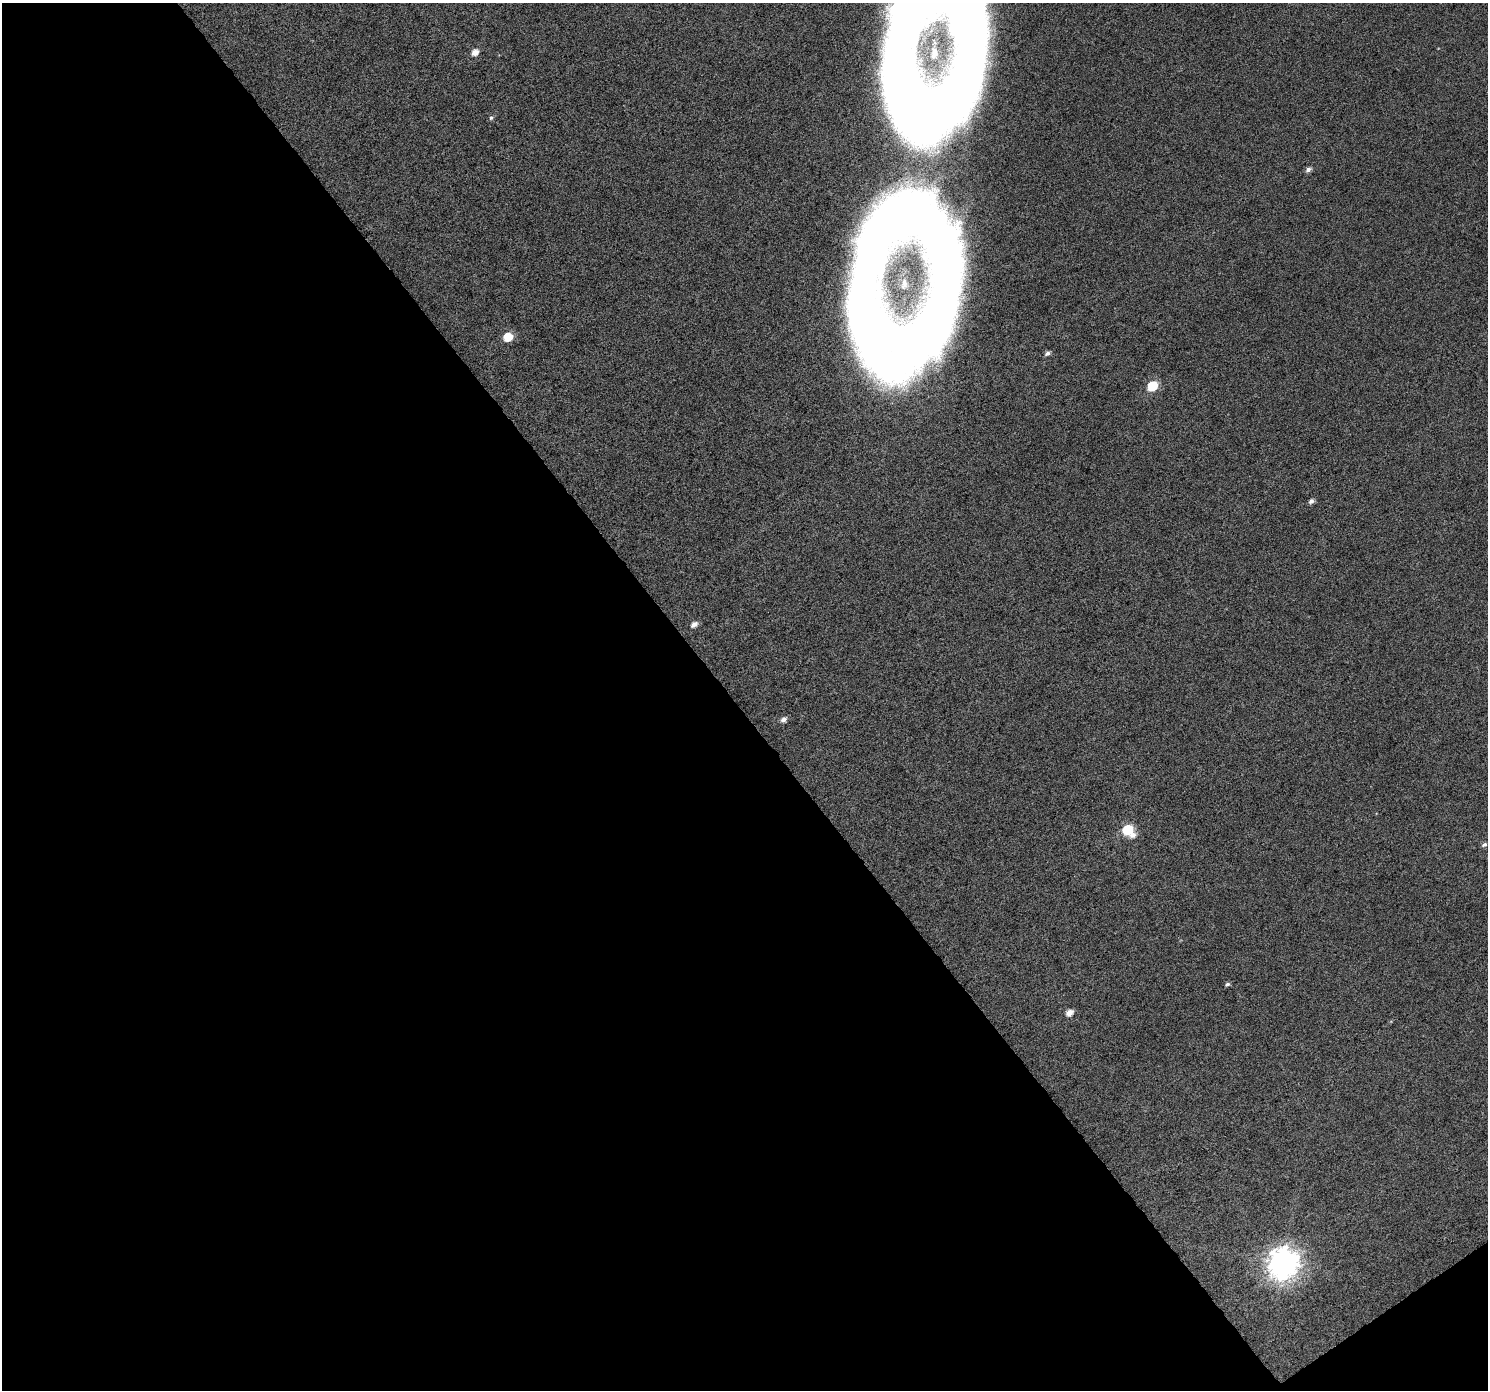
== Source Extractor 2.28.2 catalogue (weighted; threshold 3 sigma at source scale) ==
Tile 3 of 2 x 2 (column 1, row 2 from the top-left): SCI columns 6-1491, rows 96-1483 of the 2978 x 2949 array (HDU 1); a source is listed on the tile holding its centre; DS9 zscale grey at full resolution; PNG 1490 x 1392 px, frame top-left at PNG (2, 3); no overlay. Shown black and unused: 50% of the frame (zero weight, under 4 of 7 exposures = <1% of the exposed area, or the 3 px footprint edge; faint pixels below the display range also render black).
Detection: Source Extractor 2.28.2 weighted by HDU 2 'WHT'; one run over the whole footprint, this tile lists its part. Background 0.0246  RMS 0.0061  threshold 0.025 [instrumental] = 3 sigma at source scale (4.09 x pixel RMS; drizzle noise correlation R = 1.36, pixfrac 0.8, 0.0396/0.0396 arcsec/px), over >= 5 px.
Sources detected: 22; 4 inside a brighter object's white glare — not listed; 1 inside a brighter listed object's ellipse — not listed separately; the other 17 listed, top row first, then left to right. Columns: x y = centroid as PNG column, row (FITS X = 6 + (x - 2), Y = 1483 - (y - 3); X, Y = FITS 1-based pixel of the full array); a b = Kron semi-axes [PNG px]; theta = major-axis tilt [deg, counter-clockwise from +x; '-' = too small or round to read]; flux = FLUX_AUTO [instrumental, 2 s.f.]
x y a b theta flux
938 5 95 84 -7 750
475 52 6 5 - 4.5
491 118 6 5 - 1.1
1308 169 7 5 38 2.2
911 226 123 96 -38 490
508 337 6 6 - 14
1047 353 6 5 - 1.8
1152 386 6 6 - 24
1311 501 6 5 - 2
694 624 7 5 31 3.2
784 719 7 5 33 2.5
1128 829 7 6 - 25
1133 835 8 6 28 3.1
1484 845 7 5 32 1.4
1227 984 6 5 - 1.1
1069 1013 7 5 35 4.5
1283 1262 11 10 - 670
Isophote crosses this tile's border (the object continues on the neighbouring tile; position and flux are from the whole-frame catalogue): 1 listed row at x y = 938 5